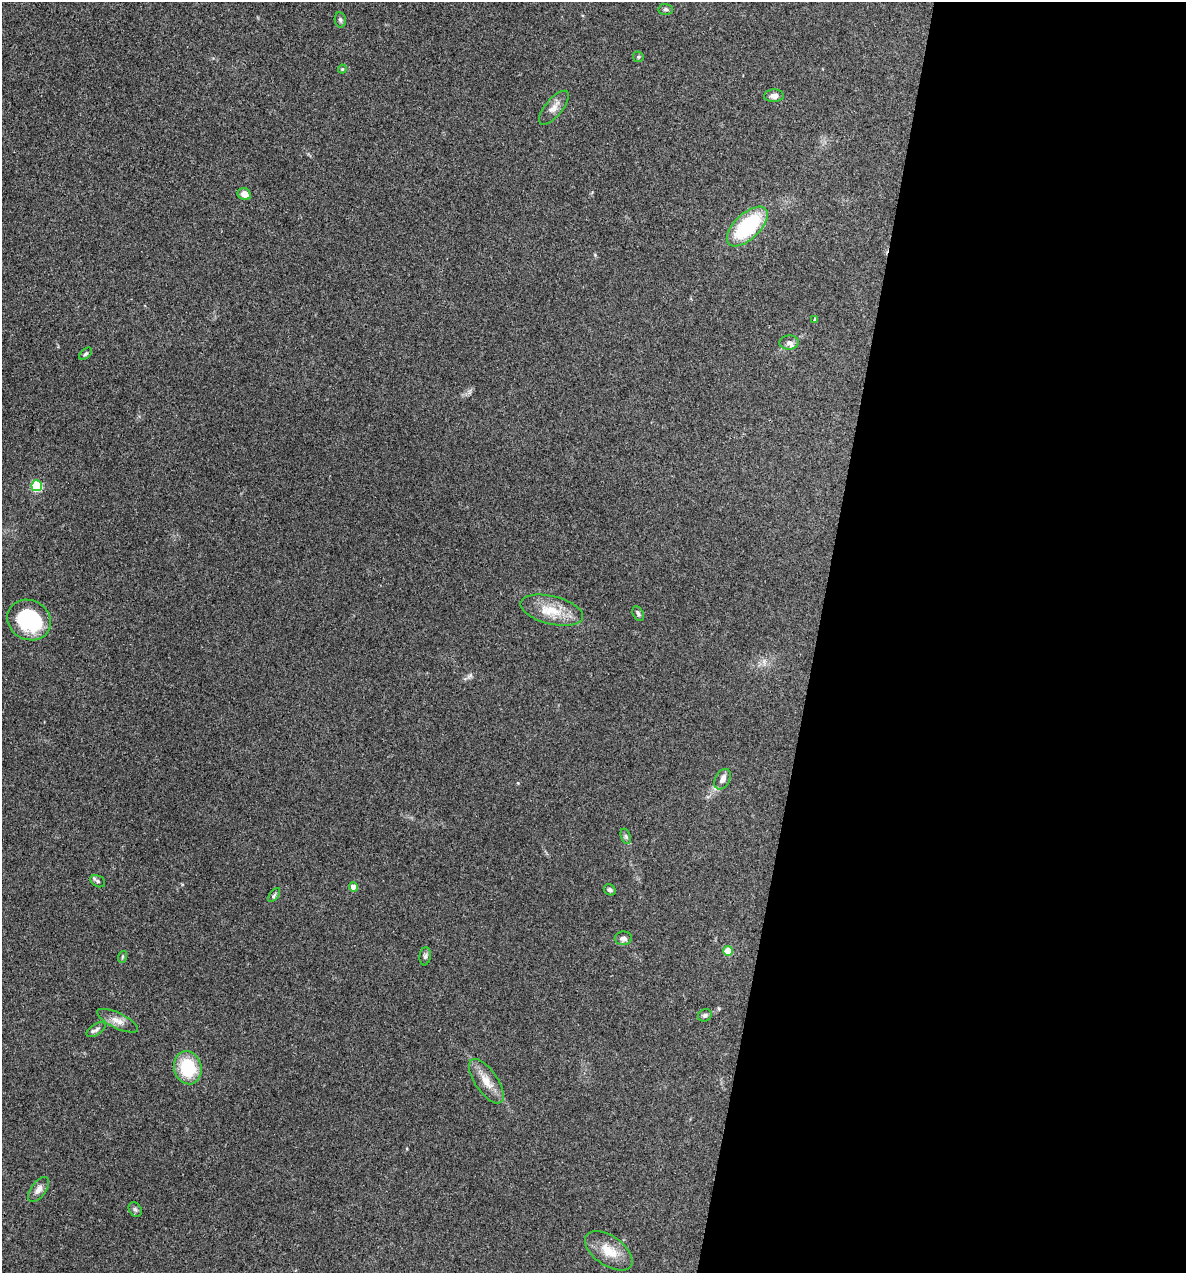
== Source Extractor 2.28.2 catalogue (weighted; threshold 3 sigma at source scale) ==
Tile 12 of 4 x 4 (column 4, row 3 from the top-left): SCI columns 3676-4859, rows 1272-2542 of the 5104 x 5085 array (HDU 1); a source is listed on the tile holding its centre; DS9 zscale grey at full resolution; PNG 1188 x 1275 px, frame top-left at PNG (2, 2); each listed source drawn as its Kron ellipse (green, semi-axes under 4 px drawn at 4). Shown black and unused: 31% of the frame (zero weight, under 3 of 4 exposures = <1% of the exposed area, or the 3 px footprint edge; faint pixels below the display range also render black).
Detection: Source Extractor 2.28.2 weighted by HDU 2 'WHT'; one run over the whole footprint, this tile lists its part. Background 0.25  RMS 0.0093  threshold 0.042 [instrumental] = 3 sigma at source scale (4.5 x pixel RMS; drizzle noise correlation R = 1.50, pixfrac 1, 0.05/0.05 arcsec/px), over >= 5 px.
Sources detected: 34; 1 inside a brighter listed object's ellipse — not listed separately; the other 33 listed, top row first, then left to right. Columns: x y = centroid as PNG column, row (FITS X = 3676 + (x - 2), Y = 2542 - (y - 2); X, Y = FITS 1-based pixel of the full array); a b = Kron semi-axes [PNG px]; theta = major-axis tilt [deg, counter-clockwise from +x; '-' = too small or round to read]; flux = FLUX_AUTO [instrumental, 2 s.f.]
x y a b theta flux
666 9 7 5 -2 2
340 20 7 5 -79 2.2
638 57 5 5 - 1.4
342 69 4 4 - 0.92
774 96 10 6 3 4.9
554 108 21 8 50 7.3
244 194 7 5 -30 6.6
747 227 25 13 43 76
815 320 4 3 - 1.4
789 342 9 7 3 3.8
86 354 7 4 43 1.8
37 486 5 5 - 79
552 610 32 14 -14 23
638 614 8 5 -63 2.1
29 620 22 19 -28 68
723 779 11 7 60 5.6
626 836 8 5 -70 1.9
98 881 8 5 -28 2.4
353 887 4 4 - 10
610 890 6 5 - 2.4
274 895 8 4 53 1.9
623 938 8 6 2 4
728 951 5 4 - 27
425 956 9 5 82 2.3
122 957 6 3 71 1.1
705 1015 7 6 - 2.1
118 1021 22 8 -25 8.2
96 1030 11 5 34 2.8
188 1068 17 13 -75 42
486 1081 26 11 -55 13
38 1190 14 7 54 5.5
135 1209 8 6 -56 2.3
609 1251 27 14 -35 18